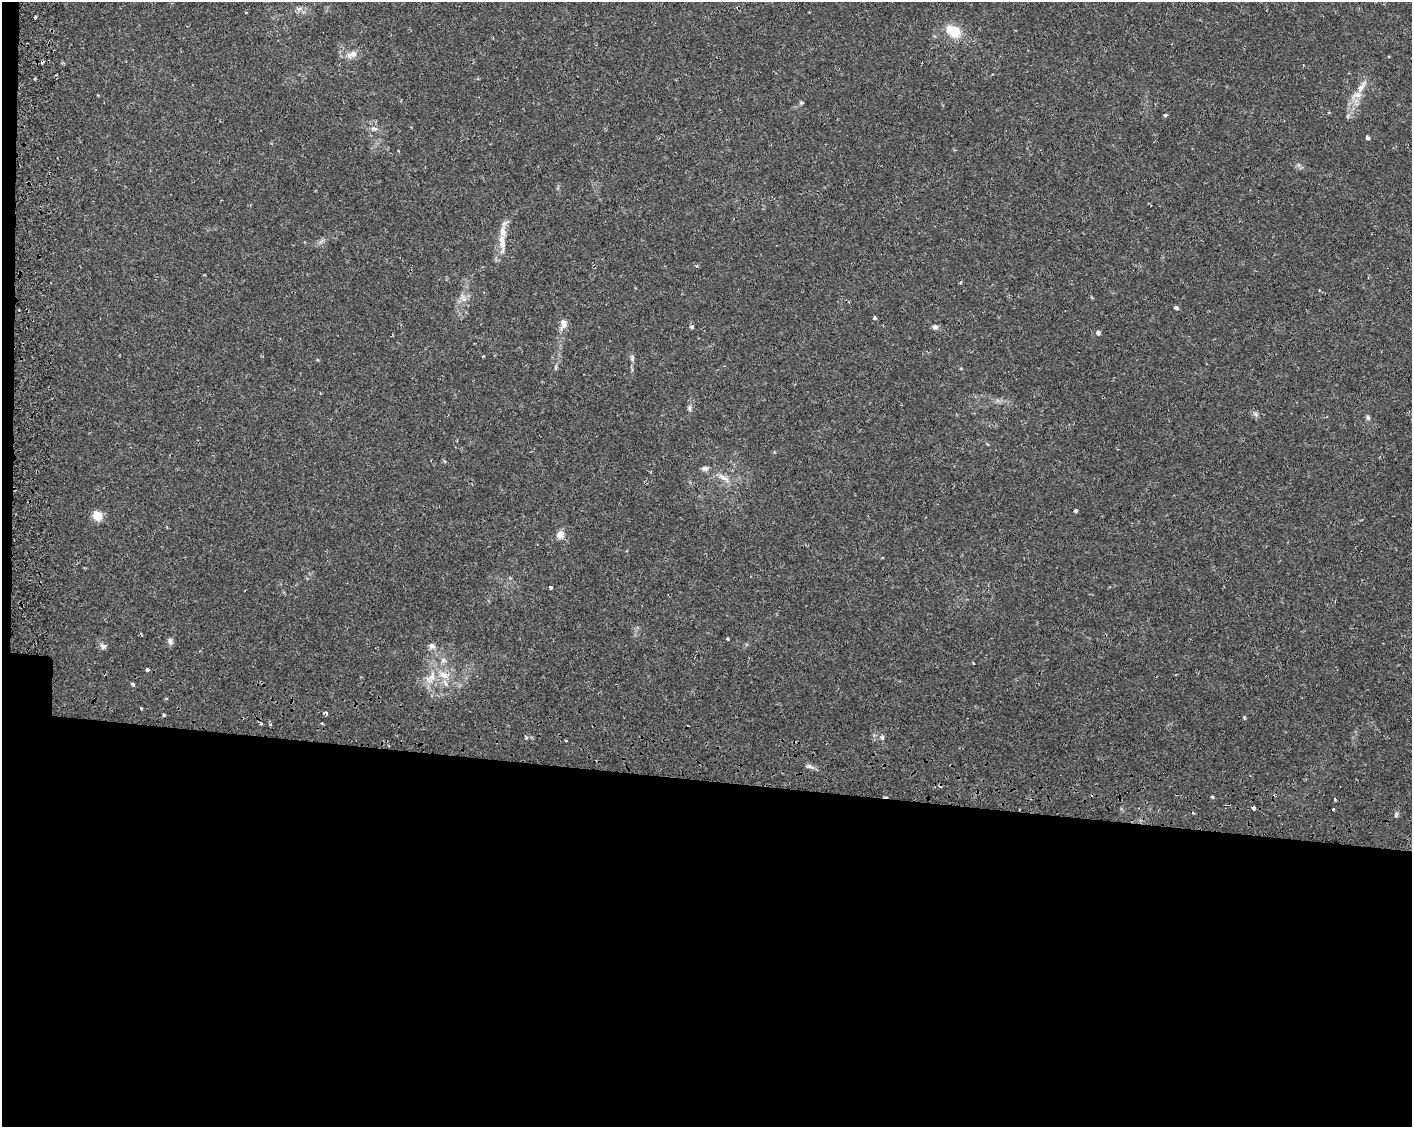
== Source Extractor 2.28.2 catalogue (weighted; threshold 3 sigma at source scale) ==
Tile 10 of 3 x 4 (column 1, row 4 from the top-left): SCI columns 336-1745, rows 60-1184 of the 4845 x 4632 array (HDU 1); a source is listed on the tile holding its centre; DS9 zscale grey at full resolution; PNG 1414 x 1129 px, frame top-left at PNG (2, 2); no overlay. Shown black and unused: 32% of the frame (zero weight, under 2 of 3 exposures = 5% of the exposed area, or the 3 px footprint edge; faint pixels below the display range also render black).
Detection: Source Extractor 2.28.2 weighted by HDU 2 'WHT'; one run over the whole footprint, this tile lists its part. Background 0.013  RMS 0.0027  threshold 0.0122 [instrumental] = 3 sigma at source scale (4.5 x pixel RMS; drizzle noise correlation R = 1.50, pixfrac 1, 0.0396/0.0396 arcsec/px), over >= 5 px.
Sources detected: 57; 5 cosmic-ray / hot-pixel residue — not listed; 3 inside a brighter listed object's ellipse — not listed separately; the other 49 listed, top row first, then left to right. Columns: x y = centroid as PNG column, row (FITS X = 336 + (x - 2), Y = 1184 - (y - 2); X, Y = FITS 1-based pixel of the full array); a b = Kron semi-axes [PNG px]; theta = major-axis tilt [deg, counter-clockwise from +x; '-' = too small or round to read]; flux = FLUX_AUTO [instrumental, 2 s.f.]
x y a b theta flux
299 9 9 6 -17 0.99
35 17 3 3 - 0.5
953 31 21 13 -29 6
353 54 11 9 44 1.8
35 79 4 3 - 0.27
1361 87 24 8 56 3.4
801 103 5 5 - 0.39
1166 115 4 3 - 0.53
374 129 11 7 7 1.2
1368 138 5 4 - 1
502 244 26 7 90 3.1
696 266 4 4 - 0.41
960 283 4 3 - 0.33
463 298 14 5 -65 1.2
1176 308 5 4 - 0.73
875 318 4 3 - 0.81
563 324 17 9 74 1.9
692 327 5 4 - 0.5
935 327 7 7 - 0.87
1098 333 5 5 - 0.78
632 358 10 6 90 0.74
556 367 8 4 90 0.44
689 408 9 5 -90 0.76
1368 418 7 6 - 0.59
705 468 9 6 0 0.91
723 478 20 7 -29 2.4
1075 511 4 3 - 0.79
97 516 11 10 - 3.1
560 535 8 7 - 2.3
551 587 4 3 - 0.52
727 639 3 3 - 0.86
170 641 9 7 -68 0.89
103 646 9 7 -35 0.95
432 646 8 7 - 1.2
443 660 9 7 -6 1.2
147 670 3 3 - 2.4
444 675 19 9 -26 3.6
133 684 5 3 - 0.34
141 708 3 3 - 0.31
325 713 4 3 - 1.6
164 715 4 4 - 0.3
1244 718 5 3 - 0.34
526 737 5 4 - 0.39
882 737 7 6 - 0.66
566 741 3 3 - 0.49
1212 797 4 3 - 0.43
1335 800 3 3 - 1.4
1253 808 4 3 - 1.7
1333 809 3 2 - 0.33
Overlapping masked pixels (flux is a lower limit): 2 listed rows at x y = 325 713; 1253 808